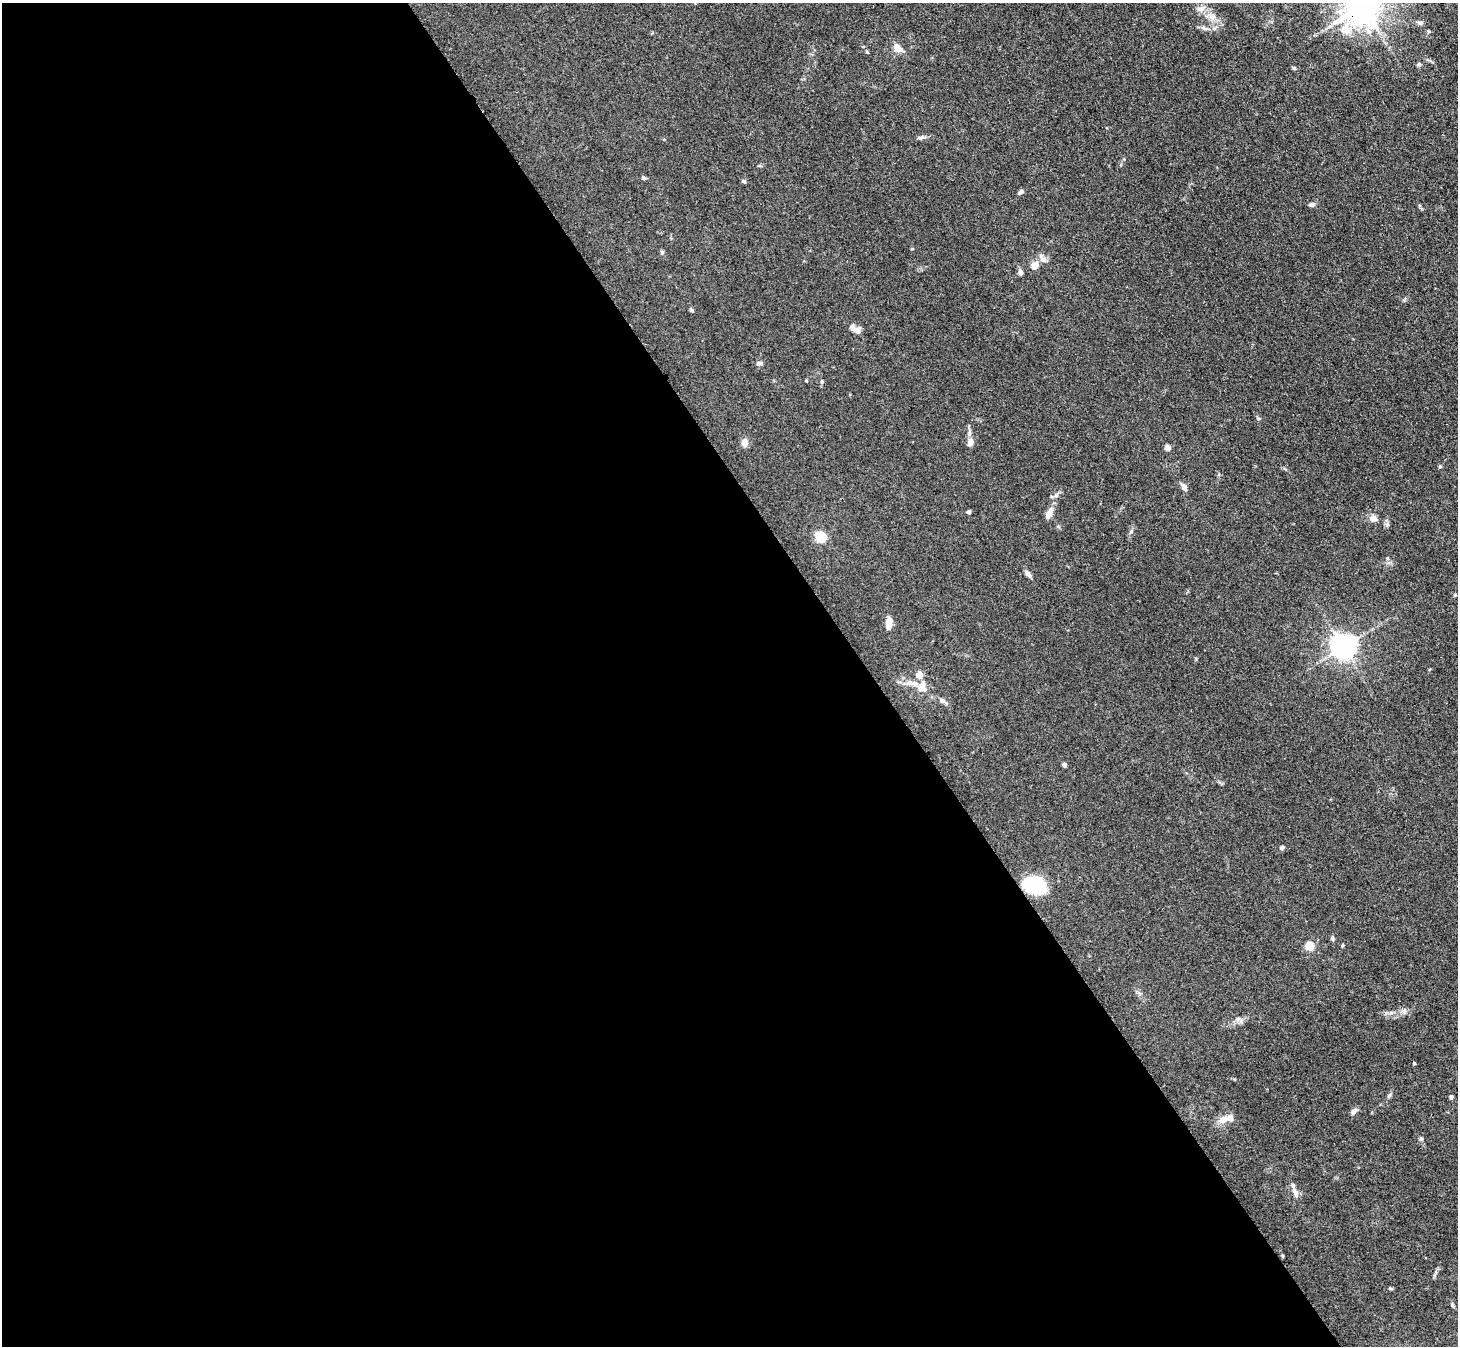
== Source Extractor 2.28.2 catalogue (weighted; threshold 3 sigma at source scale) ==
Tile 9 of 4 x 4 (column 1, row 3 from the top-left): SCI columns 17-1472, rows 1652-2995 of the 5857 x 5850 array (HDU 1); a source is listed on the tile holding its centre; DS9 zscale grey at full resolution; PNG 1460 x 1348 px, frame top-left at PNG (2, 3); no overlay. Shown black and unused: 60% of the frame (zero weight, under 3 of 4 exposures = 2% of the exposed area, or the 3 px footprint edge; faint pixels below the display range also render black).
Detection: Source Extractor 2.28.2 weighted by HDU 2 'WHT'; one run over the whole footprint, this tile lists its part. Background 0.0589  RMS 0.0058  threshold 0.0261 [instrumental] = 3 sigma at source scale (4.5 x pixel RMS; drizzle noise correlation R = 1.50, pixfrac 1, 0.05/0.05 arcsec/px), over >= 5 px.
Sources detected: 57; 2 inside a brighter listed object's ellipse — not listed separately; the other 55 listed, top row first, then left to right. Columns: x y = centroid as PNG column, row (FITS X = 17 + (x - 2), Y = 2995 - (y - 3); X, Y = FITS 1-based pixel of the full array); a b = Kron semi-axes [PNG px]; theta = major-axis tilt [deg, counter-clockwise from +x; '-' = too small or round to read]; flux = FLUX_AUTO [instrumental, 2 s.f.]
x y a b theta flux
1363 5 16 10 29 1400
1201 9 10 7 10 2.7
1420 23 9 5 -1 1.4
1204 28 11 5 -21 1.8
1346 30 17 12 -14 8
898 48 13 8 -42 4.2
867 52 4 4 - 0.5
1419 64 5 5 - 1
1294 68 6 4 -45 0.71
921 137 8 6 26 1.4
643 178 6 5 - 0.85
743 181 5 4 - 1
1021 192 7 5 34 1.5
1312 204 8 5 15 1.4
912 249 4 3 - 0.44
662 252 5 5 - 0.77
1043 260 9 7 -32 2.3
1035 265 9 7 32 4.3
1020 272 7 5 -79 2
691 310 6 4 -45 0.79
855 329 14 7 -18 3.5
759 363 8 5 1 1.3
806 381 5 3 - 0.49
822 381 5 4 - 0.8
970 442 10 7 78 3.7
744 443 5 4 - 10
1167 448 6 5 - 2.6
1440 467 5 3 - 0.59
1184 487 11 6 -52 2.3
968 512 4 4 - 1.3
1049 513 11 6 65 5.5
1373 519 8 7 - 3.5
821 537 5 5 - 45
1387 558 5 3 - 0.58
1028 574 10 5 -45 2
889 623 13 6 84 5.5
1343 647 7 7 - 530
919 675 5 4 - 9.6
909 683 10 8 -13 2.9
922 687 14 13 - 5
943 701 12 6 -39 2.2
1064 765 5 4 - 1.3
1282 848 5 5 - 0.97
1035 886 18 13 -14 47
1333 938 5 5 - 1
1342 945 5 3 - 0.59
1310 947 5 5 - 21
1414 1063 3 3 - 0.66
1389 1095 7 4 46 0.89
1451 1097 5 4 - 1.1
1354 1111 9 6 37 1.7
1223 1120 14 9 23 5.1
1421 1139 6 5 - 0.93
1295 1192 16 6 -63 3.1
1452 1305 7 3 -81 0.83
Overlapping masked pixels (flux is a lower limit): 2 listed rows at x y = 1363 5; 1035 886
Isophote crosses this tile's border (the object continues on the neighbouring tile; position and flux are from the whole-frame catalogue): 1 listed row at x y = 1363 5
Unlisted compact peaks at least as high as the median listed source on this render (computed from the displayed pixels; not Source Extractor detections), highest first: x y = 1131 532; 1390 1288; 1258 418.